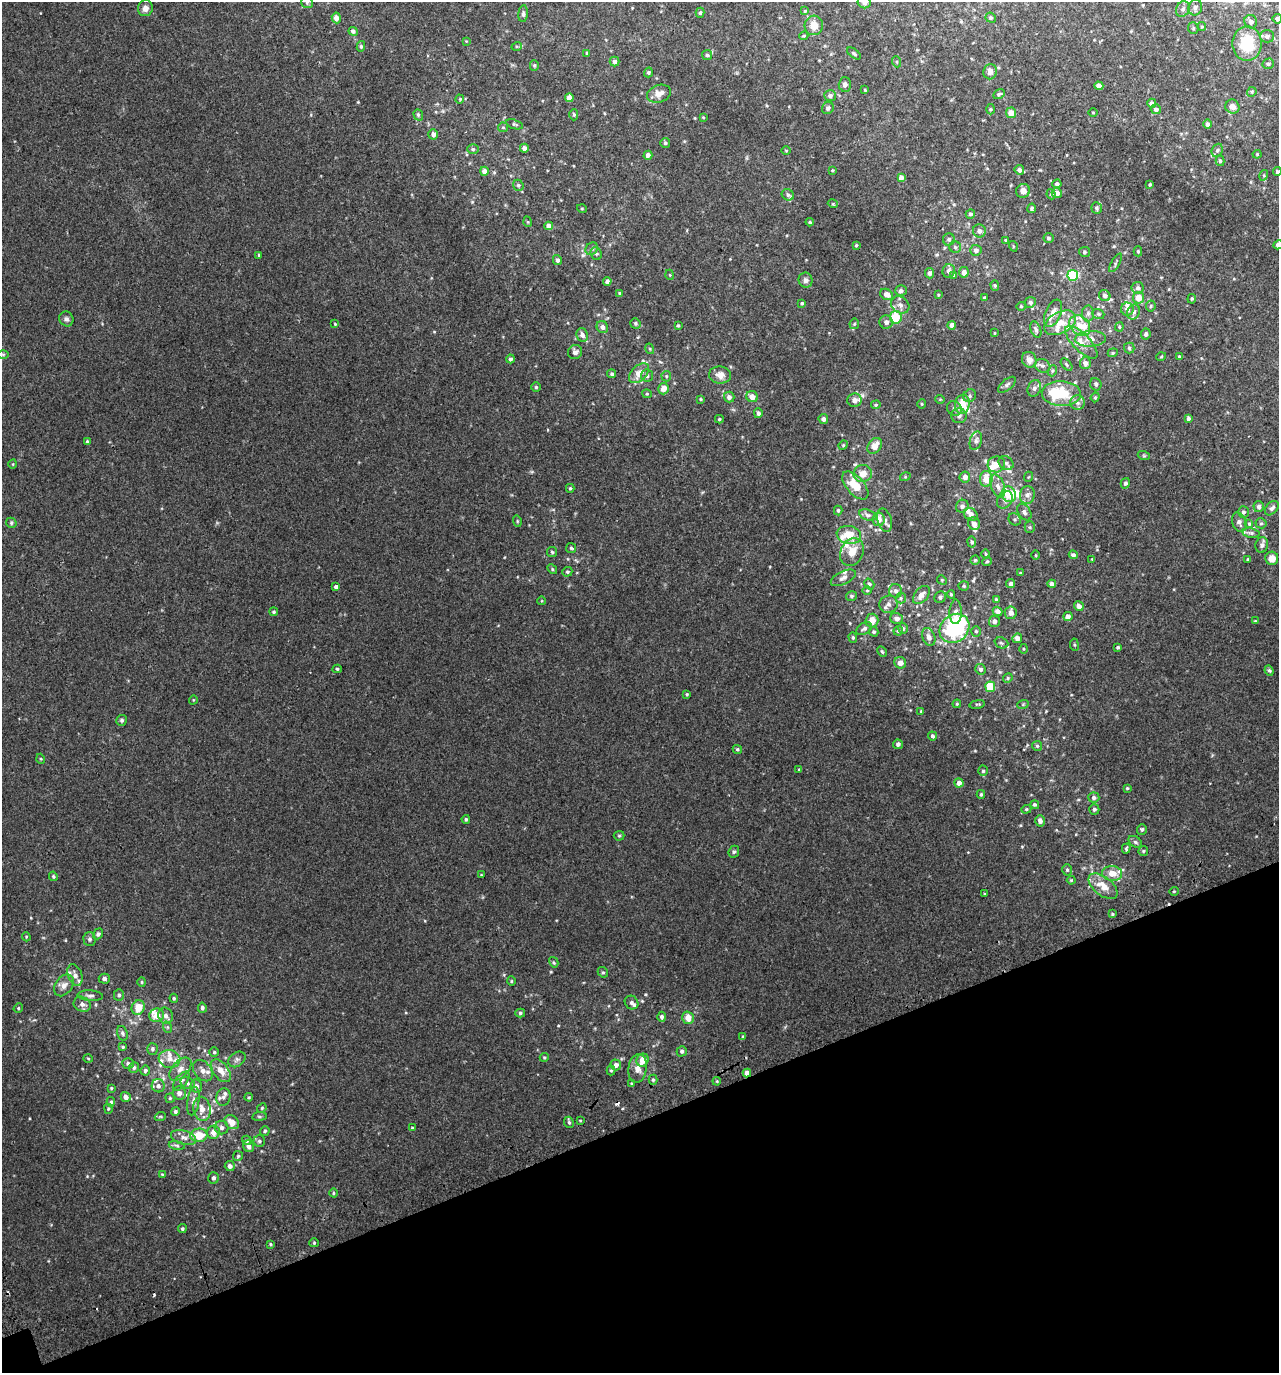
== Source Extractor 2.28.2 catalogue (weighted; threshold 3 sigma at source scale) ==
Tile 14 of 4 x 4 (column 2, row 4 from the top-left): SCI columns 1455-2731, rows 51-1421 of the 5407 x 5580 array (HDU 1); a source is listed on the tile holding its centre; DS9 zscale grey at full resolution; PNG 1281 x 1375 px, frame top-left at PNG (2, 2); each listed source drawn as its Kron ellipse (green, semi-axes under 4 px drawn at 4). Shown black and unused: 18% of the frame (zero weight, under 2 of 3 exposures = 3% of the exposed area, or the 3 px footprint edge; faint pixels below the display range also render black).
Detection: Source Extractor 2.28.2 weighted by HDU 2 'WHT'; one run over the whole footprint, this tile lists its part. Background 0.0208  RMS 0.0078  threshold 0.0349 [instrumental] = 3 sigma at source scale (4.5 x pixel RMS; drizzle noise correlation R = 1.50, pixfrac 1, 0.0396/0.0396 arcsec/px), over >= 5 px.
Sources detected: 454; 2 inside a brighter object's white glare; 2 cosmic-ray / hot-pixel residue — neither listed nor drawn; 35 inside a brighter listed object's ellipse — not listed separately; the other 415 listed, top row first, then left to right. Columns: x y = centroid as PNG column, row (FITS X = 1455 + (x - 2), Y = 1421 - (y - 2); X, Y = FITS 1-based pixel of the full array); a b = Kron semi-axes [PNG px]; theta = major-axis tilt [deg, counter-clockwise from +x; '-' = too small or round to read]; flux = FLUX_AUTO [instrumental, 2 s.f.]
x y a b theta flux
864 2 7 6 - 2.8
307 3 6 5 - 1.3
1195 7 8 6 72 2.6
145 8 8 7 - 3.6
1183 9 8 6 60 2.4
805 11 4 4 - 0.65
700 13 5 4 - 1
523 14 8 4 85 1.4
336 18 5 4 - 4.5
991 18 5 5 - 1.4
1277 19 4 4 - 2.5
1251 22 7 6 - 3.1
814 25 10 9 - 7.3
1202 27 4 3 - 0.78
1193 28 6 5 - 1.3
353 31 4 4 - 1.6
804 36 4 3 - 0.78
1267 36 7 6 - 2.7
466 41 3 3 - 0.53
1247 43 17 14 90 30
361 46 5 4 - 1.1
517 46 5 3 - 0.89
587 53 4 4 - 1.1
854 53 8 4 -37 1.3
707 55 5 5 - 1.1
615 61 5 5 - 2.4
897 62 5 3 - 0.68
1268 64 6 5 - 1.3
534 65 5 4 - 0.97
648 72 5 4 - 1
990 72 8 7 - 3.9
845 84 7 6 - 2.3
1099 86 4 4 - 4.6
865 90 4 3 - 0.68
1252 92 5 4 - 0.87
659 94 12 8 17 5.6
999 94 6 4 27 1.3
830 96 6 5 - 2.3
569 98 4 4 - 4.4
460 99 4 4 - 0.78
1152 103 4 4 - 2.4
1232 107 7 6 - 3.6
828 108 6 5 - 2
990 109 5 3 - 0.73
1156 109 5 5 - 2.4
1093 112 5 3 - 0.6
1011 113 5 5 - 6.8
418 115 6 4 -70 1.1
574 115 6 4 -89 0.94
703 117 4 4 - 0.65
514 124 9 4 -18 1.2
1207 124 5 4 - 1.8
503 127 5 5 - 0.93
433 134 5 4 - 3.3
665 143 5 5 - 1.1
524 148 4 4 - 2.4
473 149 6 5 - 1.2
1217 150 7 5 68 1.5
786 151 5 3 - 0.59
1257 154 4 4 - 0.72
648 155 4 4 - 3.1
1220 161 5 4 - 1.3
832 170 4 3 - 0.75
1019 170 5 4 - 2.2
484 171 4 4 - 4.2
1277 172 4 4 - 1.2
1264 175 5 3 - 0.87
901 177 4 4 - 3.2
1057 184 4 4 - 1.6
1150 184 3 3 - 0.92
518 185 5 5 - 1.2
1023 191 7 7 - 4.3
1057 193 5 5 - 3.7
1051 194 5 4 - 1
788 195 6 5 - 1.8
833 204 5 3 - 0.67
1032 208 5 4 - 1.5
1097 208 6 5 - 1.1
582 209 5 3 - 0.63
970 214 5 4 - 1.6
528 222 5 3 - 0.62
810 222 4 3 - 0.97
549 226 4 4 - 3.1
979 231 7 6 - 2.9
1048 238 5 5 - 1.3
949 239 6 6 - 1.6
1006 240 3 3 - 0.72
856 245 4 3 - 0.81
1278 245 5 4 - 2.8
1013 246 5 3 - 0.59
955 247 6 5 - 1.4
592 249 7 5 46 1.6
976 250 5 5 - 2.6
1138 251 5 4 - 0.9
1084 252 5 5 - 1.2
596 254 6 5 - 1.4
259 255 4 3 - 0.72
557 260 5 4 - 1.9
1115 263 10 4 59 1.3
949 271 7 6 - 3.3
964 272 5 5 - 3.5
930 273 5 4 - 2.5
670 275 5 3 - 0.56
953 275 3 3 - 3.7
1073 275 5 5 - 41
806 280 7 7 - 2.1
607 281 4 4 - 2.3
995 285 5 4 - 1
1138 288 6 6 - 1.9
901 291 6 5 - 2.1
620 293 4 4 - 1.1
886 294 7 5 -30 4.1
938 295 3 3 - 0.65
1105 296 6 5 - 2.6
984 297 4 2 - 0.59
1139 298 5 5 - 8.5
1192 299 5 4 - 0.9
1030 302 5 5 - 1.8
802 303 4 3 - 0.91
900 305 10 8 -37 3.5
1021 306 4 4 - 0.77
1151 306 5 5 - 1
1127 309 6 6 - 3.3
1133 312 7 6 - 2.8
1053 313 14 7 66 6.2
1088 313 8 6 88 2.2
1098 314 6 4 -20 1.1
896 317 6 6 - 18
66 319 7 7 - 2.1
886 322 6 6 - 2.9
635 323 5 5 - 1.3
1060 323 17 10 29 11
335 324 4 3 - 0.59
854 324 5 5 - 0.93
678 325 4 3 - 0.86
952 325 4 4 - 3.8
1080 326 12 9 -47 7.8
602 327 6 5 - 2.7
1119 327 4 4 - 0.82
1036 329 8 5 -69 2.1
994 333 3 2 - 0.47
1146 334 5 4 - 1.9
582 335 7 5 -71 2.8
1090 339 15 8 3 5.9
1081 342 21 8 -45 8.4
1129 348 5 5 - 1.4
650 349 5 3 - 0.72
575 352 7 7 - 2.6
1113 353 5 4 - 0.89
3 354 6 4 0 0.83
1161 357 5 3 - 0.68
1179 357 4 4 - 0.97
510 359 4 4 - 1.7
1029 360 8 7 - 4.3
1085 363 6 5 - 3.6
1067 365 7 4 -48 1
1043 366 8 6 -27 2.5
1052 371 5 3 - 1.1
639 373 12 7 45 7.7
612 374 4 4 - 1.3
720 375 11 8 -9 5.4
647 376 6 6 - 1.7
666 376 5 5 - 0.91
1096 384 6 5 - 1.9
1007 385 11 5 40 2.1
536 387 4 4 - 1
1034 388 8 6 70 2.6
663 389 6 5 - 5.4
647 394 4 4 - 0.82
1061 394 19 12 -2 30
970 396 7 5 49 1.6
729 397 5 5 - 2.5
752 397 6 5 - 5.1
1095 397 5 4 - 0.95
701 399 4 3 - 0.7
940 399 5 3 - 0.58
854 400 7 6 - 4.3
1077 403 7 7 - 2.6
922 404 5 3 - 0.65
962 404 9 7 81 12
876 405 5 4 - 0.82
954 408 8 6 -43 2.1
758 413 5 4 - 1.9
959 416 7 7 - 2.5
1188 418 4 4 - 1.4
719 419 4 4 - 1
823 419 5 4 - 1.8
976 441 9 6 74 2.5
87 442 4 3 - 1.2
843 445 5 4 - 0.76
875 446 9 6 52 7.2
1144 456 6 4 -19 0.86
1006 463 8 6 -33 2.2
13 464 4 3 - 0.51
996 464 9 8 - 7
863 474 9 8 - 6.4
905 477 5 3 - 0.67
965 477 5 5 - 3.9
1028 477 5 3 - 0.65
986 479 8 6 -90 9.6
1125 483 5 4 - 1.6
855 485 17 8 -48 15
998 486 12 6 -69 4.3
570 488 4 4 - 0.93
1009 494 8 7 - 14
1027 495 9 7 81 3.1
1005 500 9 7 59 2.9
962 506 6 6 - 2.4
1259 507 5 5 - 2.6
1272 508 8 5 47 2.1
838 510 5 4 - 1.2
1024 512 9 6 -56 2.2
1243 512 6 5 - 1.6
971 514 7 6 - 4.2
868 515 9 5 -16 2
879 519 7 6 - 4.8
1015 519 7 5 -44 1.4
885 520 12 7 -75 3
517 521 5 3 - 0.72
1239 522 10 6 -68 3
11 523 5 5 - 1.1
1261 523 5 5 - 1
974 524 6 6 - 3.2
1249 524 4 4 - 0.69
1030 527 5 5 - 1.1
1251 533 8 5 -13 1.8
849 535 12 9 -12 12
972 542 5 4 - 1.4
1262 545 8 6 77 2.2
571 548 5 5 - 1.1
552 552 5 5 - 1.2
852 552 14 11 63 8.5
986 554 5 3 - 0.62
1036 555 5 3 - 0.66
1073 555 4 4 - 1.9
1272 558 6 6 - 6
1092 559 3 3 - 0.51
1248 559 3 3 - 0.83
975 560 4 4 - 0.9
987 561 5 4 - 0.97
552 569 5 4 - 0.85
567 572 5 4 - 1.1
1020 573 4 3 - 0.63
843 578 13 6 26 3.2
942 580 5 4 - 0.88
869 584 6 4 -56 1.4
1011 584 4 4 - 2.5
1052 584 4 4 - 3.3
964 586 5 4 - 0.99
336 587 4 3 - 9.6
867 590 5 3 - 0.69
896 591 7 6 - 2.2
951 594 4 3 - 0.85
921 595 10 6 49 4.2
851 596 6 4 14 1.2
940 597 6 5 - 1.9
901 598 5 5 - 1.1
996 600 4 3 - 1.4
542 601 4 3 - 0.54
888 604 9 8 - 3.1
1079 606 5 4 - 3.9
998 611 5 4 - 3.5
274 612 4 4 - 1.1
956 612 12 6 89 3.5
1011 613 6 6 - 4.1
1068 616 4 4 - 3.4
897 618 6 5 - 2.6
872 621 7 6 - 7.5
994 621 5 5 - 3
1255 621 4 3 - 0.53
864 628 8 5 29 2.3
903 628 5 5 - 1.5
954 628 16 13 41 82
898 631 5 4 - 1.3
976 631 5 4 - 1.1
874 632 5 4 - 1.3
853 637 5 4 - 1
929 637 9 6 -69 3.4
1017 638 5 4 - 4.3
1001 643 7 5 -21 1.5
1074 645 6 3 -82 0.85
1118 647 3 3 - 1.1
1024 649 5 3 - 0.69
882 652 5 3 - 0.89
900 663 6 5 - 4.1
337 669 4 4 - 1.1
981 669 5 5 - 2
1269 671 5 4 - 1
1008 678 5 4 - 1
990 687 5 5 - 20
687 694 4 3 - 0.8
193 700 4 3 - 0.56
957 704 4 3 - 0.7
977 704 8 3 11 0.88
1023 704 6 3 19 0.9
921 711 4 3 - 0.73
122 720 5 5 - 1.4
932 736 4 4 - 1.4
898 744 5 5 - 1.8
1037 746 5 5 - 1.1
737 749 5 4 - 1.1
41 759 5 3 - 0.65
799 770 3 3 - 0.73
983 771 5 4 - 1.1
959 783 4 4 - 3.7
1127 788 3 3 - 0.81
981 794 4 3 - 0.92
1094 798 5 5 - 2.1
1035 805 4 4 - 1.4
1026 809 5 4 - 1
1094 809 5 5 - 1.5
466 819 4 4 - 1.2
1040 821 5 5 - 2.5
1142 829 5 5 - 1.2
619 836 5 5 - 1
1135 842 7 5 -37 1.5
1126 849 5 3 - 0.94
1143 851 5 5 - 0.99
734 852 6 5 - 1.2
1067 870 6 5 - 1.2
1112 873 10 7 -6 8.2
481 875 3 3 - 0.56
53 876 5 4 - 1
1071 880 4 4 - 0.8
1103 886 17 9 -38 11
1174 891 5 3 - 0.67
984 894 4 2 - 0.58
1112 914 3 3 - 0.83
98 934 6 5 - 1.7
26 937 4 4 - 0.74
89 939 7 6 - 1.8
554 962 5 4 - 0.95
603 972 5 4 - 1.1
75 975 11 7 -67 3.8
104 979 5 5 - 2.3
511 981 4 4 - 0.77
142 982 4 4 - 0.81
64 985 12 8 54 4.6
119 995 6 5 - 1.4
90 996 13 5 -4 2.5
174 998 4 3 - 1
632 1003 7 6 - 2
82 1004 9 7 -28 3.3
18 1008 5 4 - 0.88
138 1008 7 6 - 10
202 1008 5 4 - 2
520 1013 5 4 - 1.2
157 1015 7 6 - 9
166 1016 8 7 - 3.1
662 1017 5 4 - 1.7
688 1018 6 5 - 7.8
167 1027 6 4 -71 0.95
122 1033 7 5 -73 1.6
743 1037 4 3 - 0.68
123 1047 4 3 - 0.8
152 1049 6 5 - 1.7
682 1051 5 5 - 1.7
214 1052 5 5 - 1.1
544 1057 4 4 - 0.83
88 1058 5 3 - 0.71
169 1059 11 9 -10 5
237 1059 9 7 36 2.4
643 1060 7 6 - 7.6
128 1063 6 5 - 1.5
616 1065 5 5 - 2.7
134 1067 5 5 - 1.5
638 1068 14 9 83 5.6
180 1069 14 8 46 4.8
145 1070 5 5 - 1.5
203 1071 12 8 -51 4.8
221 1071 13 7 -55 7.7
611 1071 5 4 - 0.89
747 1073 4 4 - 4.7
653 1080 5 4 - 1.3
181 1081 11 5 52 2.5
717 1081 4 3 - 0.66
188 1083 7 5 -22 1.7
632 1084 4 3 - 0.79
158 1086 6 6 - 2.6
196 1086 7 5 -79 2.8
111 1088 4 3 - 0.74
179 1093 7 6 - 3.4
126 1097 5 5 - 3.4
223 1097 9 7 75 2.6
249 1097 4 4 - 0.79
170 1098 5 5 - 0.98
193 1101 14 6 82 3.3
111 1102 5 4 - 1.1
262 1108 5 4 - 0.97
108 1109 5 4 - 0.82
202 1109 12 8 -81 6
175 1111 4 4 - 1.7
259 1116 7 4 7 1.1
160 1117 5 3 - 0.68
580 1120 4 2 - 0.58
232 1122 8 6 -39 7.5
569 1122 6 4 -67 1.3
222 1127 7 6 - 2.3
412 1128 3 3 - 0.7
265 1131 5 4 - 1.2
213 1132 7 6 - 5.3
199 1135 8 6 6 14
184 1137 13 7 -17 3.7
247 1140 5 4 - 1.7
259 1141 6 6 - 1.6
177 1145 8 4 -9 1.6
248 1146 6 5 - 3.2
238 1156 5 5 - 1.1
230 1166 5 5 - 2.8
162 1175 4 4 - 0.72
214 1178 6 5 - 1.9
334 1193 4 3 - 0.81
182 1229 4 4 - 1.1
314 1243 4 4 - 0.87
271 1244 4 3 - 0.92
Overlapping masked pixels (flux is a lower limit): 1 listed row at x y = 747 1073
Isophote crosses this tile's border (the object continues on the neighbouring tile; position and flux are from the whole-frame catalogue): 4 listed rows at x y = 864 2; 1277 19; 1277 172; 1278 245